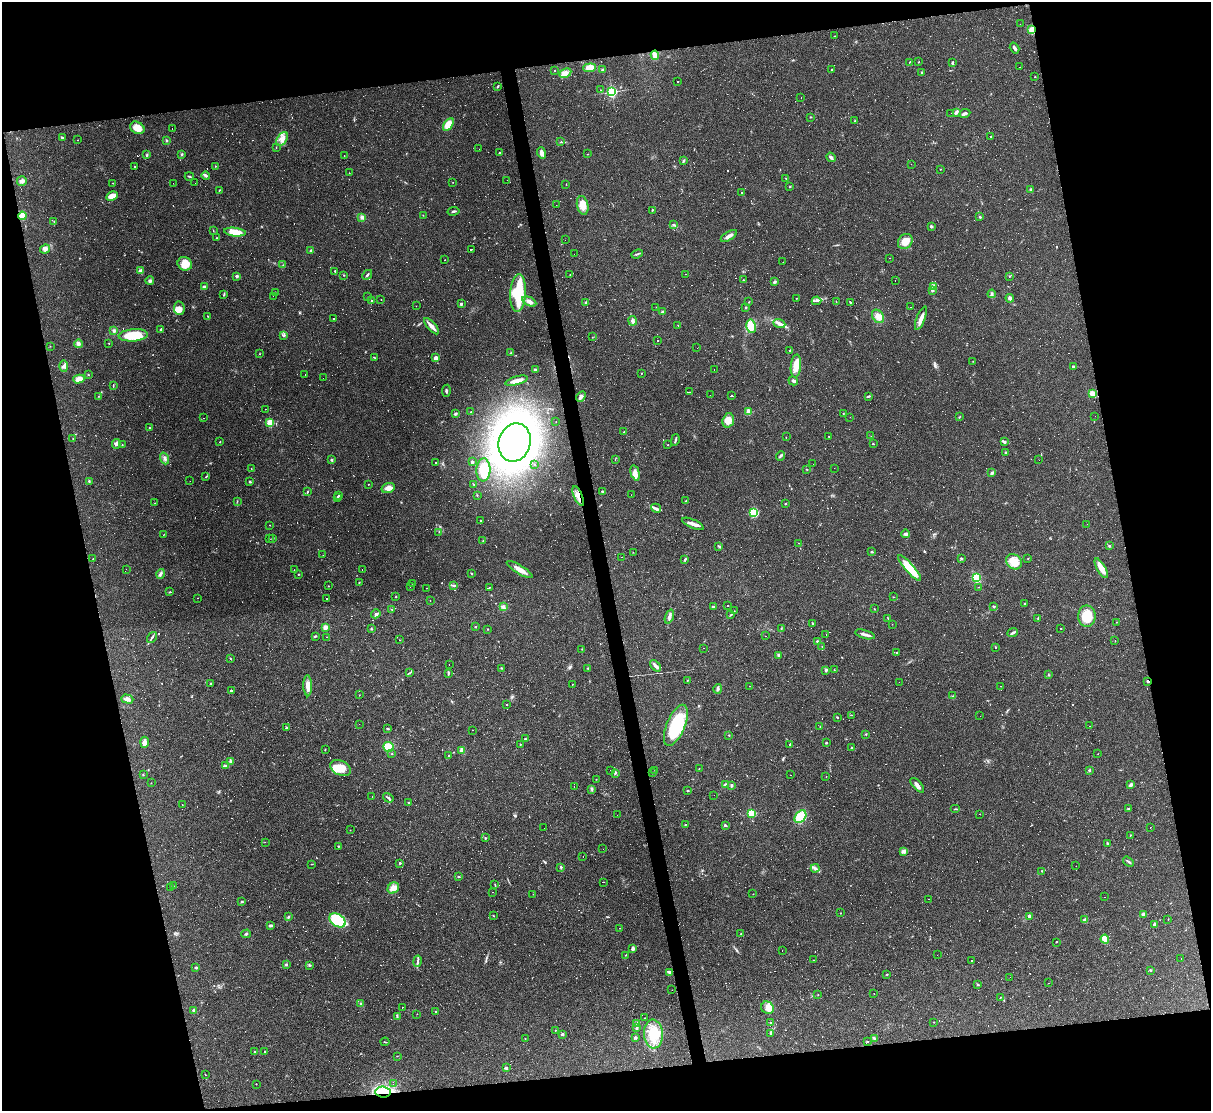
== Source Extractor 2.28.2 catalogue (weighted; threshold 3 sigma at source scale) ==
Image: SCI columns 1-4834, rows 247-4680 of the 4834 x 4815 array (HDU 1 of 3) = the unmasked area's bounding box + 8 px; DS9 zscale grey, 4 x 4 block average (1 PNG px = mean of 4 x 4 image px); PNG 1213 x 1113 px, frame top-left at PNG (2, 2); each listed source drawn as its Kron ellipse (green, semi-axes under 4 px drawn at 4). Shown black and unused: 24% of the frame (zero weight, under 2 of 3 exposures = <1% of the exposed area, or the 3 px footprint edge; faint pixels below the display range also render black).
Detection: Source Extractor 2.28.2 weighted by HDU 2 'WHT'. Background 0.148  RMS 0.0072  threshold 0.0323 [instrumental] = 3 sigma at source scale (4.5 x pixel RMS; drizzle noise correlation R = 1.50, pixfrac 1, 0.05/0.05 arcsec/px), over >= 5 px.
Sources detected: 1242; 49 too faint to see at this stretch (4 x 4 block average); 2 inside a brighter object's white glare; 511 cosmic-ray / hot-pixel residue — neither listed nor drawn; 7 coinciding with a brighter row at this scale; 22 inside a brighter listed object's ellipse — not listed separately; of the other 651, all 500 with FLUX_AUTO >= 1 (the completeness limit of this list) listed and drawn (151 fainter detections not listed), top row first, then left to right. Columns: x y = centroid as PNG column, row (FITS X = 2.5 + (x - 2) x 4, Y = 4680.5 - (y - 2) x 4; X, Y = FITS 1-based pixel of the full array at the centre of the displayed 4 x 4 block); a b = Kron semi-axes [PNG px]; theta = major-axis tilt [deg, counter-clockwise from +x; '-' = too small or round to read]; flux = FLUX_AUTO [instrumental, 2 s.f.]
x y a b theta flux
1020 24 2 2 - 11
1032 30 4 3 - 46
835 36 2 2 - 1.9
1015 48 6 2 -56 15
655 55 4 3 - 22
909 62 2 2 - 2.3
918 62 2 2 - 2.1
952 63 4 2 - 5.9
1020 67 2 2 - 2.1
590 68 6 4 4 41
555 70 2 2 - 2.3
602 70 3 2 - 4.2
832 70 2 2 - 8.7
921 72 3 2 - 2.6
565 73 6 4 28 19
1035 77 2 2 - 2.6
677 82 2 2 - 2.4
498 86 4 2 - 4.4
601 90 2 2 - 1.1
612 92 2 2 - 490
801 97 2 2 - 1.6
956 112 4 2 - 8.9
951 113 2 2 - 6.1
965 113 6 2 23 12
810 117 2 2 - 2.1
855 121 2 2 - 2.6
448 124 7 4 55 54
137 128 7 6 - 44
172 129 2 2 - 1.8
991 137 2 2 - 2.5
62 138 3 2 - 8.7
282 139 8 4 56 25
77 140 2 2 - 1.7
166 140 2 2 - 6.6
561 142 2 2 - 2.6
276 148 2 2 - 1.3
479 149 2 2 - 2
500 153 3 2 - 4.1
542 153 5 4 - 15
182 154 2 2 - 2.6
588 154 2 2 - 1.1
147 155 3 2 - 4.2
344 156 2 2 - 1.2
831 157 5 2 - 9.7
684 161 3 2 - 4.9
911 164 2 2 - 3.1
135 166 2 2 - 3.3
215 166 2 2 - 2.1
940 169 2 2 - 2.2
349 173 2 2 - 1.2
206 175 4 3 - 8
189 176 4 2 - 3.5
786 178 3 2 - 3.1
507 180 2 2 - 8.6
22 181 5 5 - 14
453 182 2 2 - 1.2
113 183 2 2 - 1.2
173 183 2 2 - 1.1
195 183 2 2 - 1.1
566 184 2 2 - 1.2
790 187 2 2 - 2
1031 189 2 2 - 27
219 190 2 2 - 3.2
742 193 2 2 - 11
112 196 6 4 29 31
556 205 2 2 - 1.1
583 205 9 5 -78 46
652 210 2 2 - 4.2
454 211 6 2 10 5.9
423 215 2 2 - 1.8
22 216 4 4 - 39
362 217 4 3 - 9
980 217 2 2 - 4.5
54 221 2 2 - 1.1
673 225 3 2 - 4.1
931 226 3 3 - 5.7
213 230 2 2 - 1.9
235 232 11 4 -6 66
729 236 9 3 31 26
217 238 2 2 - 2.4
565 240 2 2 - 1.2
905 241 8 6 52 45
45 249 5 4 - 14
472 249 3 2 - 83
311 251 2 2 - 42
574 254 2 2 - 1.8
637 254 6 2 20 5.7
890 258 2 2 - 6.6
445 260 2 2 - 1.4
783 262 2 2 - 1
185 264 7 6 - 57
283 265 2 2 - 1.8
140 271 2 2 - 28
335 271 2 2 - 5.8
685 274 2 2 - 3.4
344 275 2 2 - 2.6
367 275 5 2 - 5.9
570 275 2 2 - 1.4
237 276 2 2 - 39
1009 277 2 2 - 2.2
743 280 2 2 - 2.3
150 281 4 3 - 8
895 281 2 2 - 2.9
774 282 3 3 - 6.5
934 286 4 3 - 7.8
204 287 3 3 - 10
932 290 2 2 - 27
275 292 2 2 - 1.3
518 293 19 8 86 250
224 294 4 2 - 4.2
992 294 4 3 - 9.8
273 296 2 2 - 4.6
368 297 2 2 - 1.7
796 298 2 2 - 1.2
1010 298 4 2 - 15
381 300 2 2 - 2.3
372 301 2 2 - 2.1
816 301 5 2 - 7.1
836 301 3 2 - 1.3
529 302 7 4 -28 17
586 302 2 2 - 8.6
749 302 2 2 - 1.5
850 302 3 2 - 2.9
461 304 2 2 - 11
416 306 2 2 - 2
656 307 2 2 - 1.3
746 307 2 2 - 8.3
911 307 2 2 - 2
179 308 7 5 -80 30
662 312 2 2 - 6.2
208 316 2 2 - 2.7
878 316 7 5 -58 24
921 318 12 3 69 28
334 319 2 2 - 1.9
633 321 5 3 - 10
779 324 6 4 -23 16
678 325 2 2 - 1.9
432 326 10 3 -49 25
751 326 7 4 -78 61
161 330 2 2 - 8.9
114 331 3 3 - 7.7
133 335 14 6 4 150
283 336 2 2 - 2.1
592 337 2 2 - 1.8
657 340 2 2 - 36
109 343 2 2 - 1.5
78 344 4 4 - 10
50 346 2 2 - 1.2
697 348 2 2 - 2.1
790 351 3 2 - 3.5
511 353 3 2 - 3.2
260 354 2 2 - 1.8
374 357 4 2 - 2.6
436 358 4 3 - 13
973 361 2 2 - 1.1
64 366 5 3 - 12
796 366 11 5 85 53
1073 366 2 2 - 7.1
535 370 4 2 - 8
714 370 2 2 - 1.2
642 373 2 2 - 1.7
88 375 2 2 - 2.7
305 375 2 2 - 5
323 378 2 2 - 1.8
79 379 6 4 14 38
517 381 11 3 16 37
793 381 5 2 - 10
113 385 3 2 - 3.3
446 391 6 2 83 5.5
689 392 4 2 - 150
1093 394 4 3 - 31
710 395 2 2 - 16
98 396 2 2 - 1.6
731 396 3 2 - 110
868 396 3 2 - 4.8
581 397 6 3 49 16
265 409 2 2 - 1.3
471 412 2 2 - 10
749 412 2 2 - 170
455 414 3 3 - 5.9
843 414 2 2 - 1.5
1095 416 2 2 - 1.4
850 417 2 2 - 2.6
959 417 3 2 - 2.5
203 418 2 2 - 3.5
728 420 7 5 72 40
556 421 2 2 - 12
270 422 2 2 - 230
149 428 2 2 - 3.3
624 432 2 2 - 1.2
829 436 2 2 - 1.5
871 436 2 2 - 1.2
786 437 2 2 - 1.3
73 439 2 2 - 1.3
675 440 6 2 77 6.9
220 442 2 2 - 6.4
1004 442 4 2 - 9.1
515 443 19 16 72 3200
116 444 5 3 - 9.4
122 444 2 2 - 1.9
873 444 2 2 - 3.2
668 445 2 2 - 2
1005 452 2 2 - 9.4
780 456 5 2 - 6.3
165 458 6 3 -70 12
332 460 2 2 - 26
615 460 2 2 - 1.2
1039 460 2 2 - 1.3
436 462 2 2 - 46
472 462 2 2 - 15
813 464 2 2 - 1.4
535 465 2 2 - 1.1
251 468 2 2 - 1.4
834 468 2 2 - 1.1
806 469 2 2 - 1.4
483 470 11 7 87 78
635 473 8 4 -76 30
992 473 3 2 - 11
206 477 3 2 - 2.6
190 481 2 2 - 2.2
89 482 2 2 - 2.1
250 482 3 2 - 4.6
368 484 2 2 - 1.7
474 485 4 2 - 3.3
388 488 7 5 16 24
308 491 2 2 - 2.4
602 492 2 2 - 20
338 495 2 2 - 4.8
477 495 2 2 - 2
631 495 2 2 - 1.3
578 496 11 4 -67 40
337 497 2 2 - 3.2
686 500 4 2 - 2.2
237 501 2 2 - 1.5
155 503 2 2 - 1
785 504 2 2 - 3.4
656 508 5 2 - 8.2
754 512 3 3 - 210
481 520 2 2 - 1.6
693 524 12 2 -24 27
1087 524 2 2 - 1.9
270 525 2 2 - 1.8
439 532 2 2 - 1.7
906 534 4 3 - 9
163 535 2 2 - 1
273 538 2 2 - 2.2
269 539 2 2 - 1.6
483 541 3 2 - 2.7
799 543 2 2 - 1.2
719 546 3 2 - 3.9
1109 546 2 2 - 2.5
633 552 2 2 - 1.2
872 552 2 2 - 5.6
323 555 2 2 - 1
621 557 2 2 - 2.7
1028 558 2 2 - 5.3
93 559 2 2 - 3.1
685 559 3 2 - 5.8
961 559 3 2 - 4.3
1014 562 8 7 - 62
910 568 17 4 -49 130
1101 568 11 3 -60 55
126 569 2 2 - 1.3
362 569 2 2 - 2.8
520 569 15 3 -31 40
294 570 2 2 - 3.4
471 573 2 2 - 3.5
160 574 5 2 - 7.6
298 574 2 2 - 3.1
976 578 4 3 - 120
359 582 2 2 - 1.9
412 583 2 2 - 1.2
454 585 4 2 - 6.7
328 586 2 2 - 1.8
410 587 2 2 - 1.4
979 587 2 2 - 1.1
426 588 2 2 - 1
489 588 3 2 - 3
170 592 3 2 - 3.1
396 597 2 2 - 1.7
893 597 2 2 - 1.2
198 598 2 2 - 1.6
327 599 2 2 - 3.1
430 601 2 2 - 1.5
1025 604 2 2 - 9.3
728 605 2 2 - 160
503 607 4 3 - 10
713 607 2 2 - 11
994 607 2 2 - 4
391 609 4 2 - 2
874 609 2 2 - 1.5
734 611 2 2 - 1.6
376 614 5 3 - 8.2
730 615 2 2 - 1.5
669 616 7 3 69 13
1087 616 11 8 -88 100
888 618 3 2 - 2.4
1038 618 2 2 - 3
1117 622 2 2 - 1.3
813 624 2 2 - 2.8
892 624 2 2 - 1
325 627 2 2 - 83
475 627 2 2 - 2.5
371 628 2 2 - 3
781 628 4 2 - 4.3
1061 628 2 2 - 2.2
487 629 2 2 - 2.4
1013 633 5 2 - 7.2
826 634 2 2 - 1.2
865 634 10 2 -16 17
315 636 3 2 - 4.1
765 636 2 2 - 9.7
327 637 2 2 - 1.1
152 638 6 2 54 6.9
400 640 2 2 - 1.2
817 641 2 2 - 14
1115 641 2 2 - 1
822 646 2 2 - 1.4
995 647 2 2 - 4
703 648 2 2 - 62
582 649 2 2 - 1.8
897 652 2 2 - 2.8
779 655 4 3 - 6.9
230 658 3 2 - 2.7
449 664 2 2 - 5.9
656 666 7 2 -47 18
502 668 2 2 - 1.7
588 668 3 2 - 2.4
826 670 2 2 - 6
834 670 2 2 - 1.6
409 673 4 2 - 3.6
448 674 4 2 - 4.5
1048 674 3 2 - 1.9
688 680 2 2 - 2.4
1148 681 2 2 - 12
899 682 2 2 - 4
210 684 3 2 - 3.7
572 684 2 2 - 1.9
308 686 10 4 -88 30
749 686 2 2 - 1.1
1001 686 2 2 - 4.8
718 689 5 3 - 8.2
231 691 2 2 - 6.2
359 695 2 2 - 1
953 696 2 2 - 1.2
127 699 6 4 -16 14
507 704 2 2 - 4.4
851 715 3 2 - 2.3
980 716 2 2 - 13
837 717 3 2 - 3.1
359 724 2 2 - 11
676 725 22 9 67 280
1090 726 2 2 - 1.3
820 727 2 2 - 1.1
286 728 3 2 - 5.3
388 729 3 2 - 3.1
472 730 2 2 - 2.2
866 734 2 2 - 2.8
729 735 2 2 - 2.3
525 739 3 2 - 4.5
145 742 5 4 - 25
826 743 2 2 - 11
520 744 2 2 - 2.3
790 744 4 2 - 3.5
388 747 5 5 - 70
851 748 3 2 - 2.8
325 749 2 2 - 1.8
462 750 2 2 - 110
392 754 2 2 - 5.1
1098 754 2 2 - 1
449 756 3 2 - 4.8
230 761 3 2 - 7
225 766 3 3 - 6.5
341 768 11 7 -27 66
699 769 2 2 - 1.2
610 770 2 2 - 1.1
655 770 2 2 - 1.5
1090 770 3 2 - 3.4
652 772 2 2 - 1.4
615 773 3 2 - 3.7
143 775 2 2 - 2
791 775 2 2 - 1.1
826 776 2 2 - 1.2
596 779 2 2 - 1.2
151 783 2 2 - 1.2
725 784 2 2 - 4.1
731 785 2 2 - 11
917 785 9 3 -48 18
1131 785 3 2 - 16
574 787 2 2 - 2.2
592 789 3 2 - 3.6
688 791 2 2 - 3.4
714 795 2 2 - 1.5
372 796 2 2 - 1.5
388 798 5 2 - 7.7
408 803 2 2 - 4.9
182 805 2 2 - 1.1
1128 808 2 2 - 3.8
956 809 5 2 - 4
752 814 2 2 - 350
980 814 2 2 - 1.8
617 815 2 2 - 1.1
800 817 7 5 51 110
685 825 2 2 - 1.8
725 825 3 2 - 6.1
1150 827 2 2 - 1.4
544 828 2 2 - 1.2
350 830 2 2 - 1.1
1130 835 2 2 - 2.4
485 838 2 2 - 11
265 842 2 2 - 2.4
1107 843 3 2 - 5.2
338 846 2 2 - 2.8
603 849 2 2 - 3.1
904 851 3 2 - 31
583 856 2 2 - 1.7
1128 861 6 2 -35 5.4
400 863 3 2 - 3.4
312 864 3 2 - 1.8
1076 866 2 2 - 1.1
561 867 4 3 - 5.6
815 868 4 2 - 7.7
1042 871 2 2 - 2.8
458 877 2 2 - 4.7
603 882 2 2 - 58
495 885 4 2 - 2.2
173 886 2 2 - 1.5
171 888 2 2 - 1.3
393 888 6 5 - 38
492 892 2 2 - 16
533 894 2 2 - 1
753 894 2 2 - 2
1105 897 2 2 - 1.9
929 899 2 2 - 3.2
241 902 2 2 - 3.2
841 913 2 2 - 1.3
1143 914 3 3 - 8.4
494 916 2 2 - 1.7
1029 916 2 2 - 20
288 917 3 2 - 5.5
1168 919 2 2 - 1.3
338 920 9 6 -32 210
1085 920 4 2 - 24
1154 924 2 2 - 34
271 925 4 2 - 8.1
620 928 2 2 - 1
246 934 4 2 - 5.1
741 934 2 2 - 1.9
1105 939 4 3 - 43
1056 942 2 2 - 120
633 949 2 2 - 45
782 950 2 2 - 1.6
626 955 2 2 - 1.7
937 955 2 2 - 3.6
1181 958 2 2 - 1.1
814 960 2 2 - 1.4
418 961 5 2 - 9.5
972 961 2 2 - 56
286 964 3 3 - 4.6
309 965 3 2 - 4.4
196 967 2 2 - 9.5
1150 970 3 2 - 2.9
669 972 3 2 - 14
887 974 2 2 - 2.4
1010 977 2 2 - 2.3
1049 983 2 2 - 1.7
978 984 3 2 - 4.4
672 990 2 2 - 1.3
874 994 2 2 - 1.1
818 995 2 2 - 1.6
1001 997 2 2 - 1.5
361 1004 3 2 - 5.1
402 1007 2 2 - 28
767 1008 7 6 - 40
194 1011 2 2 - 34
436 1012 2 2 - 3.5
417 1014 2 2 - 1
397 1017 4 2 - 3.2
645 1018 2 2 - 1.2
934 1022 2 2 - 3.8
770 1023 3 2 - 2
637 1024 3 2 - 4.6
636 1028 2 2 - 5.5
555 1030 2 2 - 2.3
771 1033 4 3 - 7.5
562 1034 2 2 - 30
653 1034 14 9 -87 100
635 1037 2 2 - 26
874 1038 4 3 - 5.6
525 1039 2 2 - 1.2
385 1042 4 2 - 2.8
867 1042 2 2 - 2.6
254 1051 2 2 - 6.5
265 1051 2 2 - 2.4
397 1056 2 2 - 1.5
506 1068 4 3 - 5.5
205 1075 2 2 - 2.3
256 1084 2 2 - 3.9
393 1084 2 2 - 1.6
383 1092 7 5 -4 42
Overlapping masked pixels (flux is a lower limit): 4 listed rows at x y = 1032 30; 578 496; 1148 681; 383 1092
Diffuse or blended objects may show on this block-average render without a row.